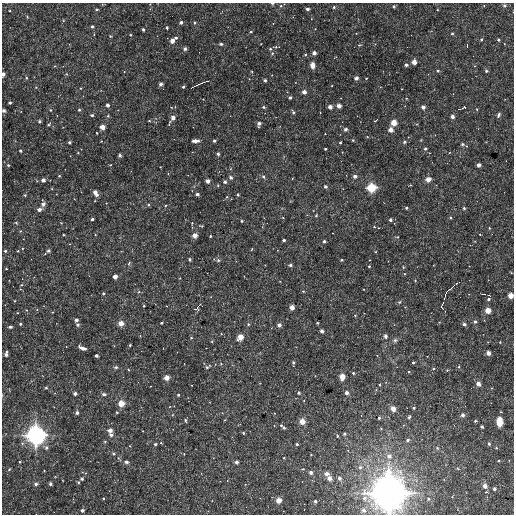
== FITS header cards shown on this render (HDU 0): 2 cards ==
NAXIS1  =                  512
NAXIS2  =                  512

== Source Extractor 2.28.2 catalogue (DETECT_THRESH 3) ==
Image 512 x 512 px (HDU 0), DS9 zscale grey, 1 PNG px = 1 image px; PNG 516 x 516 px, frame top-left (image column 1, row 512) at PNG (2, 3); no overlay
Background 3440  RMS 150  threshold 454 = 3 sigma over >= 5 px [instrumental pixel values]
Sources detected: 284; all 284 listed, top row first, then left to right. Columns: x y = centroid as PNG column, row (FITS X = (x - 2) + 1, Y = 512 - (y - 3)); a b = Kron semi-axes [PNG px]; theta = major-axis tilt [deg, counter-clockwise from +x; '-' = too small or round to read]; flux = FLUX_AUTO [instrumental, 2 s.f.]
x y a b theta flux
272 3 4 2 - 1.8e+04
484 5 4 2 - 6.5e+03
281 6 4 4 - 1.4e+04
394 6 3 3 - 2.4e+04
504 6 4 4 - 2.2e+04
334 7 4 4 - 1.4e+04
97 9 3 3 - 2.3e+04
307 9 3 3 - 4.1e+04
437 10 3 2 - 6.2e+03
27 16 5 4 - 1.2e+04
181 22 3 3 - 3.9e+04
194 23 4 4 - 1.6e+04
92 27 3 3 - 2.4e+04
167 28 3 3 - 2.8e+04
315 29 2 2 - 5.7e+03
143 30 3 3 - 2.3e+04
251 32 4 3 - 1.2e+04
452 33 4 3 - 1.0e+04
94 34 3 2 - 6.9e+03
130 35 3 2 - 1.4e+04
110 36 3 3 - 1.3e+04
176 38 3 3 - 2.2e+04
481 39 3 3 - 1.7e+04
498 40 3 3 - 1.9e+04
172 41 4 4 - 8.0e+04
221 44 5 3 - 1.7e+04
261 44 3 2 - 6.8e+03
359 45 4 4 - 1.3e+04
467 46 3 2 - 1.3e+04
276 47 4 4 - 1.4e+04
185 49 3 3 - 3.3e+04
270 49 4 4 - 1.8e+04
272 53 4 4 - 1.6e+04
314 53 4 3 - 5.6e+04
305 54 4 3 - 1.1e+04
414 62 4 4 - 8.6e+04
312 65 5 4 - 8.0e+04
406 65 3 3 - 3.6e+04
438 71 4 3 - 1.5e+04
486 71 3 3 - 2.1e+04
3 74 4 3 - 4.8e+04
272 75 2 2 - 6.8e+03
26 78 5 4 - 1.4e+04
356 78 4 3 - 3.9e+04
366 78 3 2 - 8.1e+03
265 80 3 3 - 2.3e+04
200 83 14 2 24 3.0e+04
161 84 4 3 - 4.6e+04
36 87 4 3 - 9.4e+03
183 87 3 3 - 2.2e+04
81 88 4 2 - 6.9e+03
402 89 2 2 - 8.5e+03
304 92 4 4 - 6.6e+04
290 97 3 3 - 2.3e+04
203 99 2 2 - 6.5e+03
10 103 3 3 - 2.1e+04
108 105 3 3 - 4.2e+04
339 106 4 4 - 7.2e+04
263 107 4 3 - 2.0e+04
330 107 4 4 - 6.1e+04
423 107 4 3 - 5.7e+04
464 107 5 2 - 1.7e+04
477 109 4 4 - 8.4e+03
4 110 3 3 - 3.8e+04
50 110 4 4 - 1.2e+04
79 110 3 3 - 1.5e+04
293 112 6 4 -75 1.8e+04
320 112 2 2 - 5.7e+03
92 115 3 3 - 2.4e+04
498 115 6 4 65 2.4e+04
108 116 4 3 - 1.5e+04
452 116 3 3 - 5.4e+04
173 118 5 4 - 7.1e+04
39 121 4 3 - 1.7e+04
149 121 3 3 - 9.8e+03
375 121 3 2 - 1.1e+04
394 122 5 4 - 1.3e+05
48 124 6 4 38 1.4e+04
259 124 4 4 - 4.0e+04
102 127 4 4 - 1.0e+05
345 129 5 4 - 2.1e+04
391 130 4 4 - 7.6e+04
96 133 3 2 - 1.0e+04
325 134 2 2 - 5.8e+03
353 140 3 3 - 1.3e+04
101 141 3 2 - 7.6e+03
195 141 8 3 1 6.3e+04
214 141 3 3 - 2.6e+04
69 142 3 3 - 2.6e+04
404 142 4 3 - 2.2e+04
340 143 3 3 - 1.7e+04
462 144 4 3 - 2.0e+04
325 149 3 3 - 1.4e+04
425 149 3 3 - 2.6e+04
20 151 3 3 - 2.4e+04
342 152 2 2 - 5.3e+03
218 154 3 3 - 3.5e+04
120 155 3 3 - 2.8e+04
8 165 3 3 - 1.1e+04
110 165 3 3 - 1.0e+04
479 165 4 4 - 5.7e+04
160 167 2 2 - 6.5e+03
168 174 4 4 - 8.5e+03
59 176 3 3 - 1.1e+04
263 176 5 4 - 2.1e+04
355 176 3 3 - 4.5e+04
230 177 4 3 - 3.1e+04
428 179 4 4 - 1.0e+05
43 180 4 3 - 4.4e+04
208 181 4 4 - 5.9e+04
225 182 4 4 - 2.6e+04
410 185 3 2 - 9.5e+03
218 186 4 3 - 9.5e+03
325 186 3 3 - 3.4e+04
371 188 7 7 - 2.4e+05
95 193 6 3 -57 7.9e+04
197 194 3 3 - 3.4e+04
25 195 3 3 - 1.3e+04
238 195 3 3 - 2.1e+04
227 197 4 3 - 8.7e+03
106 203 2 2 - 5.9e+03
43 204 5 4 - 3.6e+04
148 205 4 3 - 1.4e+04
406 208 3 3 - 1.7e+04
464 208 3 3 - 2.0e+04
39 210 5 4 - 3.3e+04
316 215 4 3 - 1.2e+04
283 217 3 2 - 7.8e+03
450 217 3 3 - 1.7e+04
92 219 3 3 - 3.2e+04
390 220 3 3 - 2.9e+04
242 221 4 3 - 1.0e+04
16 223 5 4 - 1.3e+04
202 226 3 3 - 1.1e+04
379 228 3 2 - 6.4e+03
489 228 3 3 - 1.2e+04
20 231 3 3 - 8.0e+03
480 234 3 3 - 7.1e+03
63 235 3 2 - 1.5e+04
95 235 3 2 - 6.6e+03
195 235 4 4 - 8.7e+04
210 236 3 3 - 1.7e+04
397 237 4 4 - 9.9e+03
284 240 3 3 - 3.0e+04
324 241 3 3 - 3.2e+04
252 249 3 2 - 1.6e+04
5 251 3 3 - 1.5e+04
18 251 3 3 - 1.1e+04
48 251 3 3 - 2.1e+04
190 259 3 3 - 2.6e+04
218 260 4 4 - 2.0e+04
341 260 3 3 - 1.7e+04
129 263 6 4 48 1.2e+04
265 265 2 2 - 5.8e+03
290 265 3 3 - 3.1e+04
369 266 3 3 - 1.6e+04
403 267 4 3 - 9.8e+03
6 269 3 2 - 6.7e+03
115 276 4 4 - 7.7e+04
415 280 3 3 - 1.6e+04
21 285 4 3 - 8.8e+03
453 286 7 2 48 1.5e+04
303 291 3 3 - 1.4e+04
139 292 5 3 - 1.2e+04
447 292 9 2 59 1.9e+04
103 293 3 3 - 1.5e+04
511 295 4 4 - 1.1e+05
488 299 3 3 - 2.8e+04
14 301 3 2 - 7.5e+03
399 302 5 4 - 1.4e+04
442 305 8 3 69 1.8e+04
144 306 3 2 - 9.8e+03
166 306 2 2 - 6.7e+03
292 307 4 4 - 4.8e+04
197 308 13 5 49 2.6e+04
26 310 3 3 - 6.3e+03
488 310 4 4 - 1.2e+05
53 312 3 2 - 5.9e+03
355 315 4 4 - 9.7e+03
76 320 3 3 - 4.3e+04
439 322 3 3 - 1.1e+04
475 322 4 3 - 2.7e+04
121 323 5 4 - 1.0e+05
161 323 3 2 - 2.0e+04
317 323 3 3 - 1.7e+04
20 324 3 3 - 2.8e+04
248 324 3 3 - 1.6e+04
464 324 3 3 - 3.4e+04
77 325 4 4 - 2.0e+04
279 325 4 3 - 5.6e+04
10 327 4 3 - 3.0e+04
322 331 3 3 - 4.1e+04
385 336 4 3 - 4.5e+04
240 337 6 4 48 1.3e+05
191 338 3 3 - 1.3e+04
395 340 5 5 - 2.7e+04
212 341 4 3 - 1.1e+04
500 342 3 3 - 1.0e+04
130 345 3 3 - 1.5e+04
82 348 8 3 -23 7.4e+04
163 348 2 2 - 6.6e+03
488 353 4 4 - 7.0e+04
6 354 5 3 - 4.6e+04
96 356 3 3 - 3.4e+04
413 362 3 3 - 1.6e+04
293 363 4 3 - 2.2e+04
116 367 4 3 - 1.9e+04
206 367 7 5 -9 1.9e+04
459 367 4 4 - 1.2e+04
433 369 4 3 - 9.9e+03
447 370 3 3 - 1.1e+04
409 372 4 3 - 1.3e+04
353 373 4 3 - 2.2e+04
342 377 5 4 - 1.2e+05
167 378 4 4 - 8.4e+04
478 384 5 4 - 7.3e+04
379 385 4 3 - 1.1e+04
46 388 4 4 - 1.1e+04
491 388 4 3 - 7.9e+03
299 393 3 3 - 2.5e+04
347 393 4 3 - 4.4e+04
75 394 3 3 - 4.5e+04
104 394 5 3 - 2.4e+04
178 395 3 3 - 1.8e+04
121 403 5 5 - 1.4e+05
414 407 3 3 - 1.9e+04
393 409 6 5 - 5.4e+04
117 412 3 2 - 1.2e+04
77 413 4 3 - 2.5e+04
463 415 3 3 - 4.3e+04
409 417 3 3 - 1.8e+04
379 418 3 3 - 2.0e+04
185 420 4 3 - 2.0e+04
302 421 5 5 - 1.1e+05
475 421 4 3 - 1.1e+04
499 422 7 5 -90 1.6e+05
281 425 3 2 - 1.3e+04
482 426 3 3 - 2.6e+04
284 428 4 3 - 1.8e+04
110 431 5 5 - 3.9e+04
243 433 3 2 - 1.9e+04
344 434 3 3 - 1.9e+04
36 435 17 16 - 1.1e+06
111 435 5 5 - 2.4e+04
337 436 3 3 - 1.2e+04
408 440 3 3 - 3.1e+04
105 441 3 3 - 1.3e+04
161 443 3 3 - 9.8e+03
155 444 3 3 - 2.4e+04
297 444 3 3 - 1.7e+04
489 444 3 3 - 2.5e+04
46 447 6 5 - 2.6e+04
437 448 5 4 - 1.1e+04
496 448 4 4 - 1.2e+04
113 453 4 4 - 1.4e+04
184 454 3 2 - 9.7e+03
389 456 6 5 - 3.8e+04
118 458 5 3 - 1.1e+04
284 458 3 3 - 8.4e+03
498 461 4 3 - 1.2e+04
19 462 3 3 - 1.2e+04
126 462 4 3 - 2.8e+04
236 462 3 3 - 4.8e+04
360 467 4 4 - 2.1e+04
9 469 5 4 - 1.5e+04
302 469 4 3 - 1.3e+04
311 472 3 3 - 3.6e+04
326 474 4 3 - 5.2e+04
329 478 4 4 - 7.1e+04
339 478 3 3 - 3.5e+04
82 479 4 3 - 1.5e+04
78 482 3 3 - 1.4e+04
36 484 4 4 - 3.4e+04
50 484 3 3 - 2.7e+04
485 486 7 6 - 5.2e+04
494 489 4 4 - 2.2e+04
389 493 28 27 - 3.5e+06
103 498 3 2 - 1.1e+04
364 498 5 4 - 2.3e+04
428 499 4 3 - 1.4e+04
278 500 4 4 - 9.6e+04
315 501 3 3 - 2.3e+04
82 510 3 3 - 3.6e+04
363 510 3 3 - 3.4e+04
At the frame edge (FLAGS 8, measured only in part): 5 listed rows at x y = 272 3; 3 74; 4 110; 511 295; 389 493

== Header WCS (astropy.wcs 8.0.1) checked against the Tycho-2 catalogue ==
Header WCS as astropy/WCSLIB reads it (CRVAL/CRPIX/CD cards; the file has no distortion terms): RA---TAN/DEC--TAN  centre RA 11:02:25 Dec +30:06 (165.60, +30.10 deg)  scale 3.52 arcsec/px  FOV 30.0' x 30.0'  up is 0 deg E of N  parity normal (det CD < 0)
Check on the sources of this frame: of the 60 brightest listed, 4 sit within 5.3 arcsec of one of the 5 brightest Tycho-2 stars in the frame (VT <= 12.41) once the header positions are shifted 2.37 arcsec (1.78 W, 1.56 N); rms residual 1.89 arcsec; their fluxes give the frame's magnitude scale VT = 24.47 - 2.5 log10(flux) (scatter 0.38 mag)
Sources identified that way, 3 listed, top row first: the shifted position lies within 5.3 arcsec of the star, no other Tycho-2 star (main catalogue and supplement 1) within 10.6 arcsec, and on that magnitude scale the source's flux lands within +1.5 / -3 mag of the star's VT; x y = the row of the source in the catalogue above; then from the Tycho-2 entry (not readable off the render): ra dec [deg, ICRS J2000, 3 dp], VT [Tycho-2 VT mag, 2 dp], TYC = Tycho-2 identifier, HIP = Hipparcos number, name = IAU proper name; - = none
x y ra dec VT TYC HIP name
371 188 165.474 +30.169 11.14 2519-2369-1 - -
488 310 165.344 +30.049 12.41 2519-2296-1 - -
36 435 165.854 +29.928 9.24 1980-983-1 - -